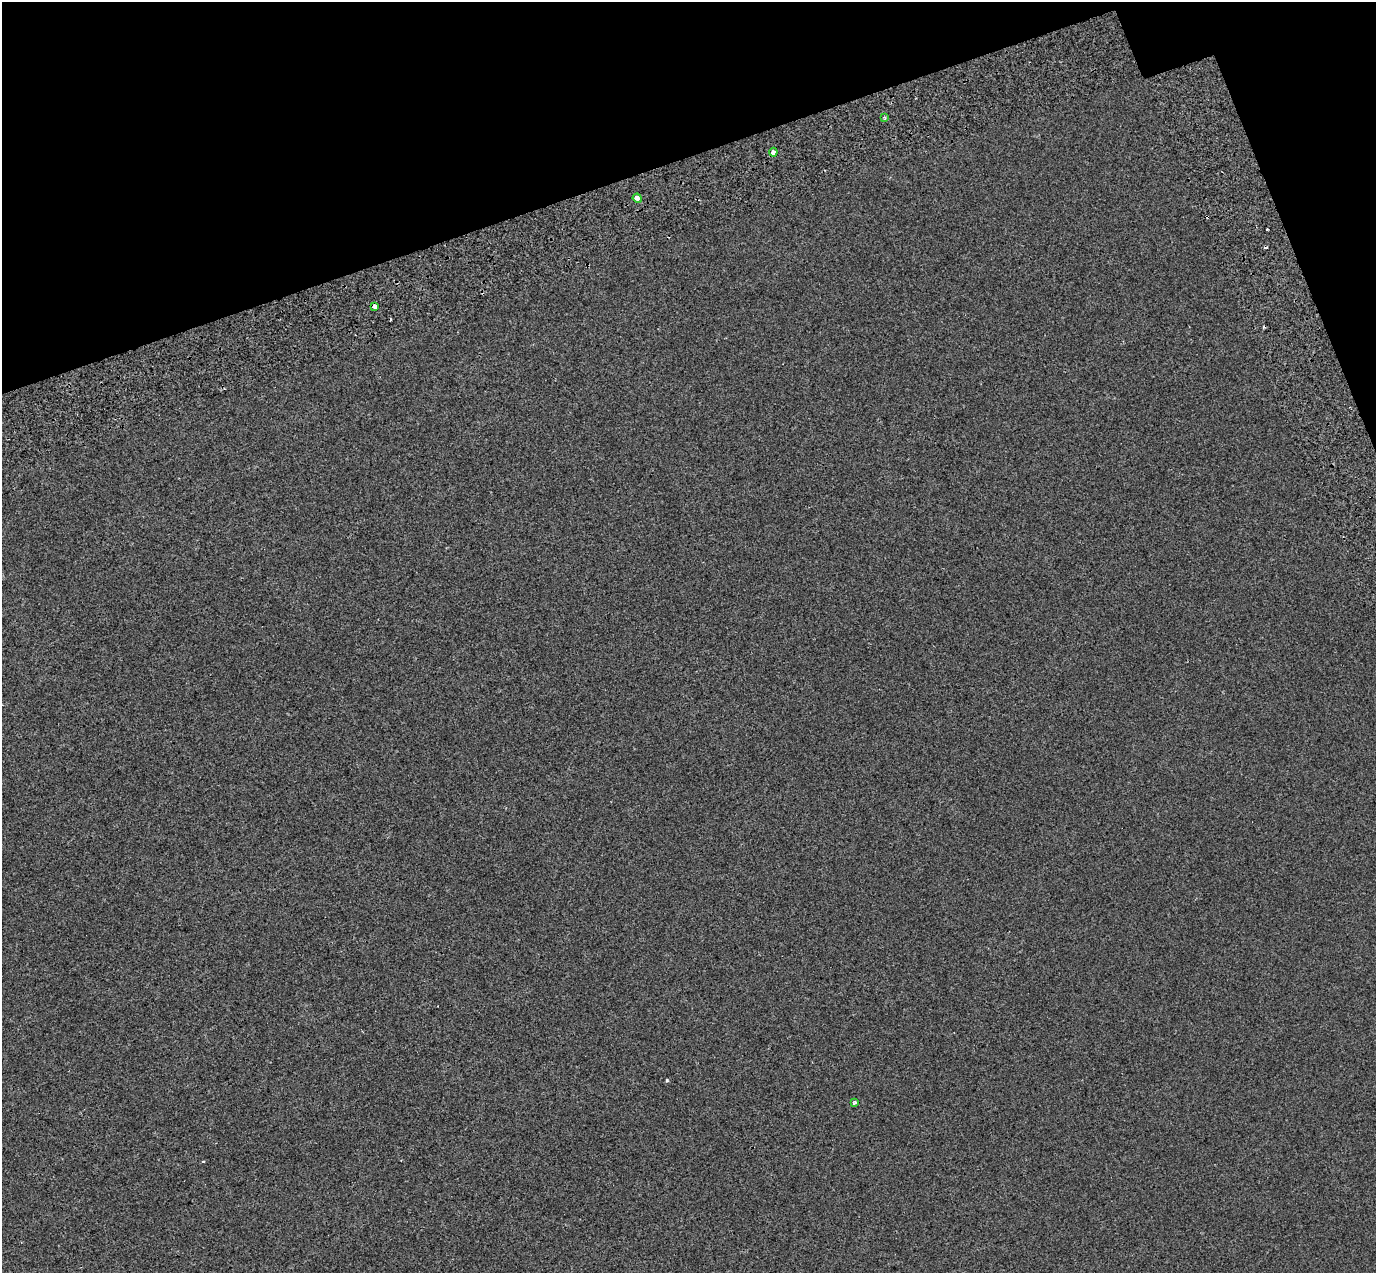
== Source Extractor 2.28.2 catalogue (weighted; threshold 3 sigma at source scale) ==
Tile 3 of 4 x 4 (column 3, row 1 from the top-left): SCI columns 2845-4218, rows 4057-5327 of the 5685 x 5518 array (HDU 1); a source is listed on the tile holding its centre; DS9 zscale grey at full resolution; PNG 1378 x 1275 px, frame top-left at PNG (2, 2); each listed source drawn as its Kron ellipse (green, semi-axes under 4 px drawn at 4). Shown black and unused: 15% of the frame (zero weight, under 2 of 3 exposures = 7% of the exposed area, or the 3 px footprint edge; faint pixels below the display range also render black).
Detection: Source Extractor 2.28.2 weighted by HDU 2 'WHT'; one run over the whole footprint, this tile lists its part. Background -6.06e-04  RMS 0.0045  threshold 0.0203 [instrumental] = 3 sigma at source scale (4.5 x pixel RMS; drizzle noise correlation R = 1.50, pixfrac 1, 0.0396/0.0396 arcsec/px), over >= 5 px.
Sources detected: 10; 5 cosmic-ray / hot-pixel residue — neither listed nor drawn; the other 5 listed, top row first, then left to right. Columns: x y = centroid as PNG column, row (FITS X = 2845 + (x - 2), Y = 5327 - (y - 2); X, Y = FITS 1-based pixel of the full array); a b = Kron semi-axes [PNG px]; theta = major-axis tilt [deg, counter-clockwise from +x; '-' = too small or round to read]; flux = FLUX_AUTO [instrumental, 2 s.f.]
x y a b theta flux
884 117 3 3 - 0.47
773 152 4 3 - 4.7
637 198 4 4 - 7.9
374 306 4 3 - 3
854 1103 3 3 - 0.94
Overlapping masked pixels (flux is a lower limit): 2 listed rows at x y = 773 152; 374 306